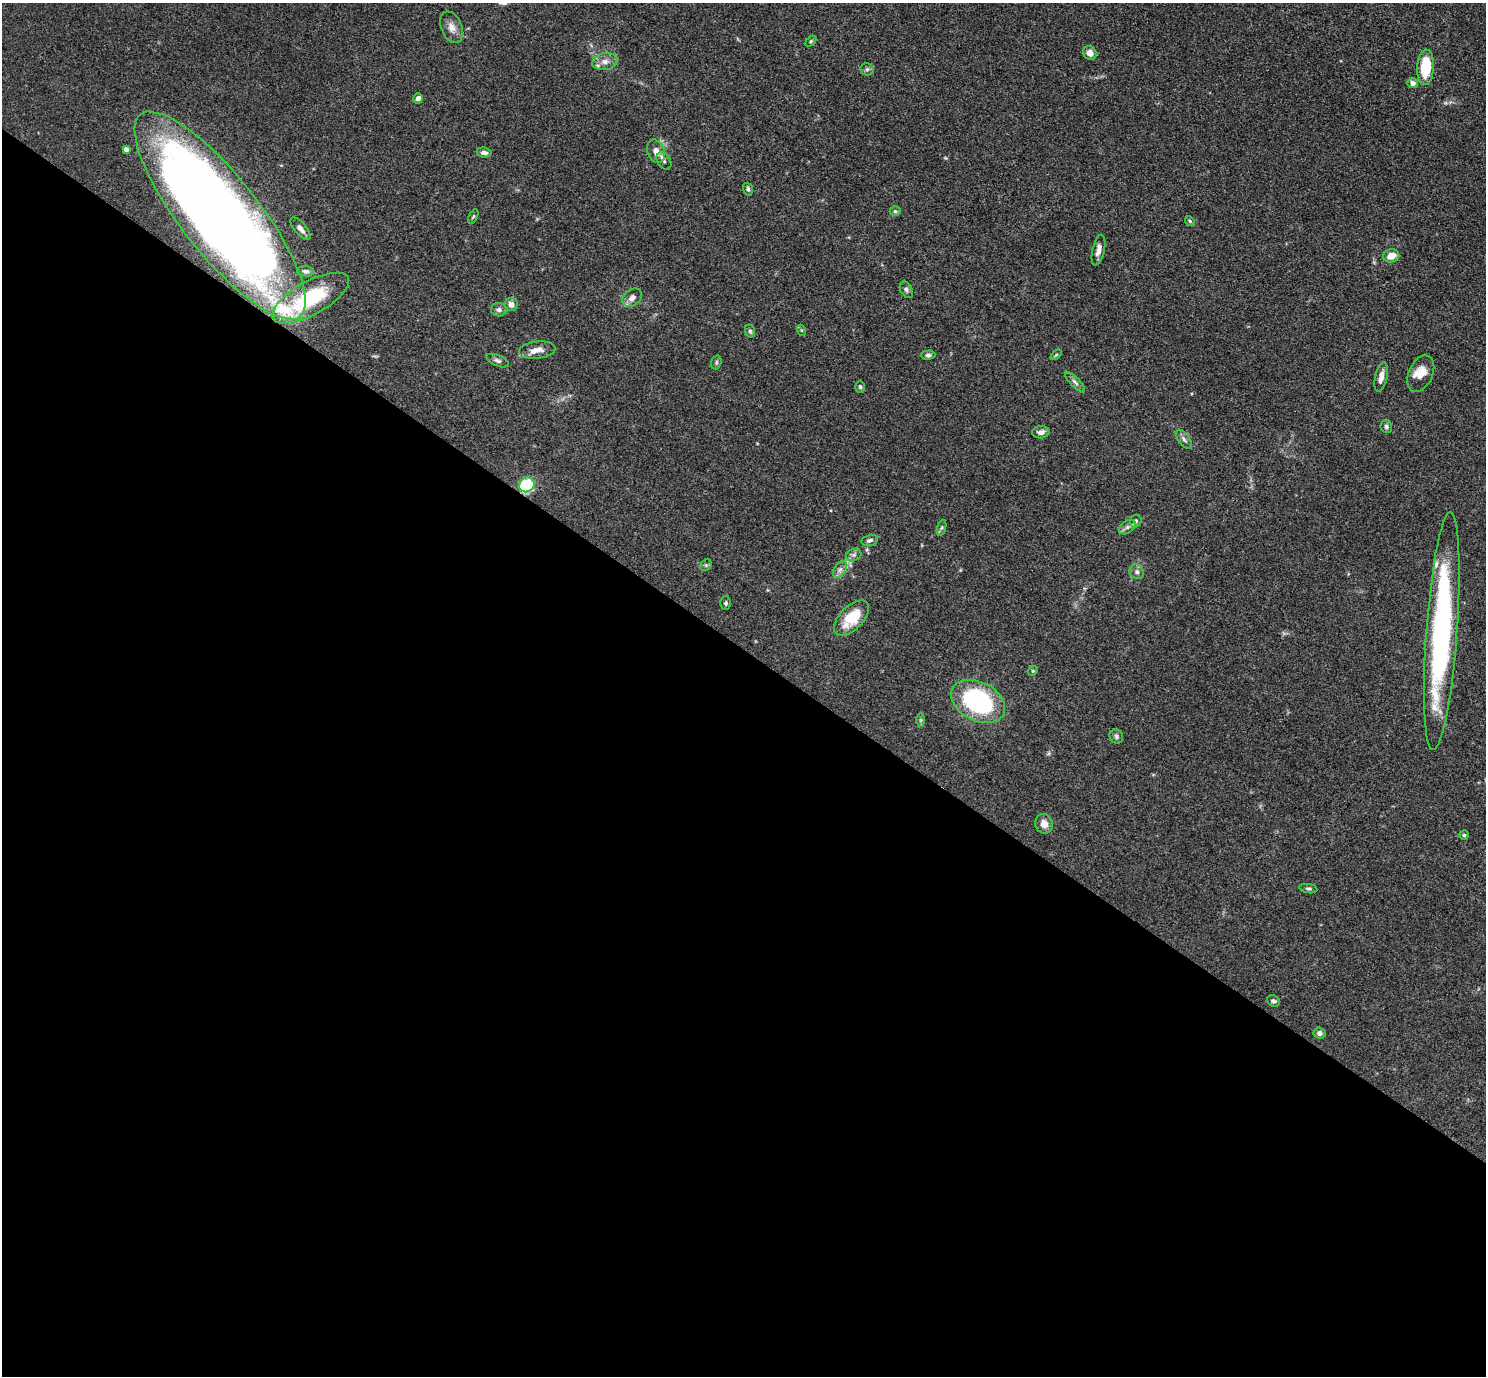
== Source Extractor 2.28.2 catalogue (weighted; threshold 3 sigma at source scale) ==
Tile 14 of 4 x 4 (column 2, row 4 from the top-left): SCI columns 1487-2970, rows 296-1669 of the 5940 x 5944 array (HDU 1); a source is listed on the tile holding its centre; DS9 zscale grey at full resolution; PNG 1488 x 1378 px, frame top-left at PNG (2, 3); each listed source drawn as its Kron ellipse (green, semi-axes under 4 px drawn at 4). Shown black and unused: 53% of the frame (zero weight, under 3 of 4 exposures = <1% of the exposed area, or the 3 px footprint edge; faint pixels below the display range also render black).
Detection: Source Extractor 2.28.2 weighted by HDU 2 'WHT'; one run over the whole footprint, this tile lists its part. Background 0.0727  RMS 0.0056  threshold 0.0253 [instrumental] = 3 sigma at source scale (4.5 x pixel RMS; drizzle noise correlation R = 1.50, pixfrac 1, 0.05/0.05 arcsec/px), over >= 5 px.
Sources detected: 67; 1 inside a brighter object's white glare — neither listed nor drawn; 5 inside a brighter listed object's ellipse — not listed separately; the other 61 listed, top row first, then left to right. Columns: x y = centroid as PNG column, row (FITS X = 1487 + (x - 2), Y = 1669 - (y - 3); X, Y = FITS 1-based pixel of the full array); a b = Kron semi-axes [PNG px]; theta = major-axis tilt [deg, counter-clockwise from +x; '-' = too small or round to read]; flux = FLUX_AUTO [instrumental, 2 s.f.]
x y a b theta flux
451 27 16 10 -68 4.6
811 41 6 4 45 0.7
1090 53 7 6 - 3.6
605 62 13 8 11 4.2
1425 67 18 8 86 19
867 69 6 6 - 1.1
1413 83 5 5 - 2.6
418 98 5 5 - 2.5
126 149 4 4 - 2.6
656 151 12 8 -68 4.6
484 152 7 5 -7 2.1
664 161 9 6 -56 1.7
748 189 6 4 -73 1.1
895 211 5 4 - 0.81
220 216 129 39 -52 830
473 217 8 4 63 0.73
1190 221 5 4 - 0.75
300 229 14 6 -49 2.8
1098 250 16 6 77 3.5
1391 256 8 6 13 5.8
306 271 8 5 -6 1.6
906 290 9 6 -61 1.5
311 298 43 16 29 39
632 298 11 8 35 3.6
511 304 6 6 - 2.9
499 310 8 6 -3 1.8
801 330 6 3 -70 0.65
750 331 6 5 - 1.3
537 350 18 8 6 4.6
928 355 7 4 1 1.2
1056 355 6 3 37 0.69
498 361 12 5 -23 1.6
716 362 7 5 72 0.99
1421 374 19 12 66 7.3
1381 377 15 6 78 4.1
1075 382 13 4 -45 1.7
860 387 6 5 - 0.83
1386 426 6 5 - 1.4
1041 432 9 6 5 2.4
1184 439 11 5 -53 1.8
527 485 8 7 - 33
1136 521 6 5 - 1.2
1127 527 9 6 36 2
941 528 8 3 71 1
870 540 8 5 13 1.6
854 555 8 6 21 1.5
706 565 6 5 - 1
840 569 9 6 53 2.1
1137 572 8 7 - 2
726 603 6 5 - 1.1
852 618 22 11 45 18
1442 631 119 15 86 150
1033 671 5 4 - 0.67
978 701 29 19 -27 84
921 720 7 4 -90 0.9
1116 736 7 6 - 1.3
1044 824 10 8 -74 4.6
1464 835 4 4 - 1
1308 889 9 4 -9 1.1
1273 1001 7 5 -22 1.3
1320 1033 6 5 - 2.2
Overlapping masked pixels (flux is a lower limit): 2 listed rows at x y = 220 216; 527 485